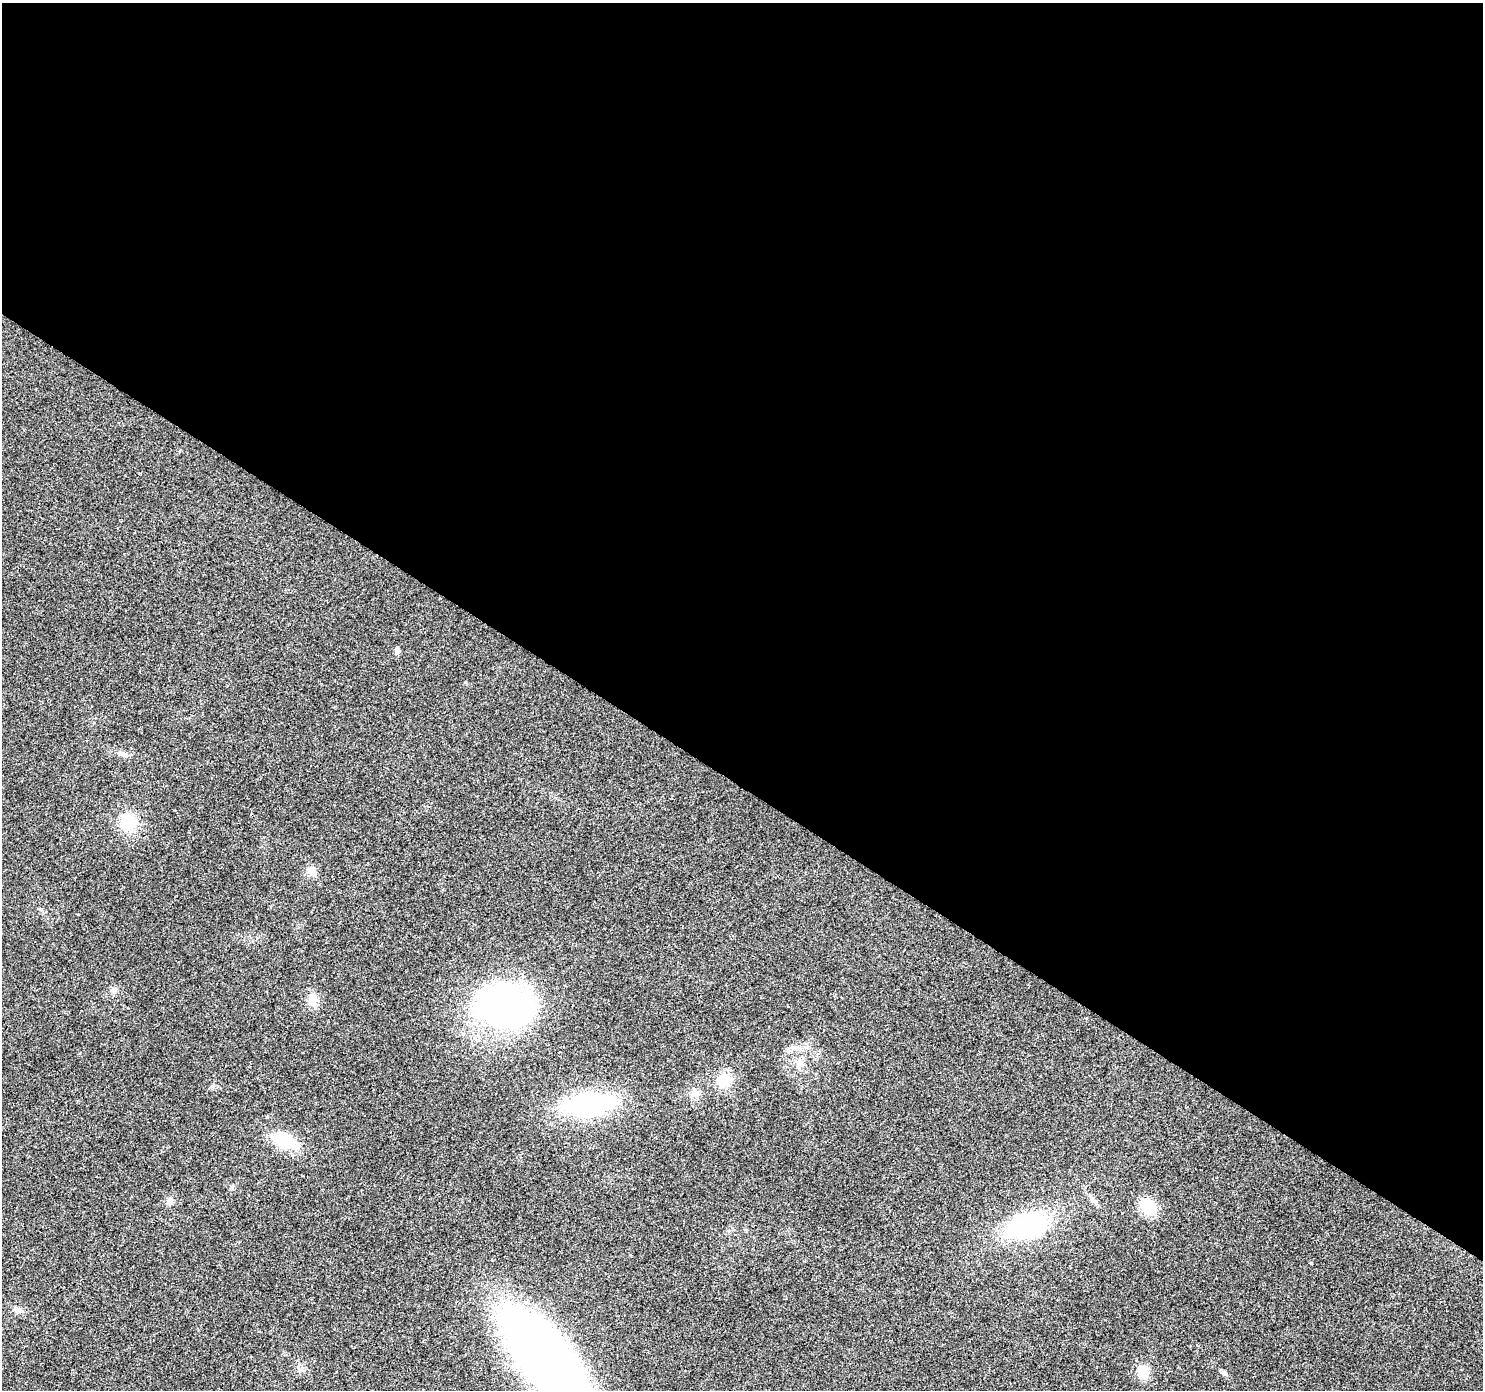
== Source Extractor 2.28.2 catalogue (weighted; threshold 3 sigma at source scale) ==
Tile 3 of 4 x 4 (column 3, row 1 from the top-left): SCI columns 2964-4444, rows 4348-5735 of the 5931 x 5986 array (HDU 1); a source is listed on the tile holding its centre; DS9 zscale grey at full resolution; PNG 1485 x 1392 px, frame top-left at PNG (2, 3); no overlay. Shown black and unused: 57% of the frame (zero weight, under 2 of 3 exposures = <1% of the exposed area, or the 3 px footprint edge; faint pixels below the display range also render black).
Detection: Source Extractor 2.28.2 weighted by HDU 2 'WHT'; one run over the whole footprint, this tile lists its part. Background 0.054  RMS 0.0069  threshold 0.0311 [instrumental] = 3 sigma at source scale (4.5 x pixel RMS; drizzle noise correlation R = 1.50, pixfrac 1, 0.0396/0.0396 arcsec/px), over >= 5 px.
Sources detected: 22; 1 inside a brighter object's white glare — not listed; the other 21 listed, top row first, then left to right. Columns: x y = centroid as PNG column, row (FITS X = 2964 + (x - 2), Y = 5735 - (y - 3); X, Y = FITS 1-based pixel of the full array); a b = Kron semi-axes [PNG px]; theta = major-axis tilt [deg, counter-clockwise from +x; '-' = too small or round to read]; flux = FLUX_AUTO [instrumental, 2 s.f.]
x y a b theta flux
397 651 11 5 -83 1.7
121 753 11 6 -4 2.4
129 822 22 18 -45 19
311 871 12 10 -60 4.5
115 990 7 4 0 1.5
313 1000 17 10 89 7.7
510 1012 63 37 8 190
794 1047 9 6 7 2.8
799 1065 12 6 62 3.3
724 1080 17 15 19 15
695 1094 11 7 -16 3.5
589 1105 37 17 5 130
285 1141 23 14 -21 30
170 1201 10 7 66 3
1094 1201 14 5 -38 2.7
1148 1207 15 13 -50 24
1028 1225 39 22 9 89
1311 1263 4 3 - 0.54
546 1360 97 40 -50 640
1143 1372 15 12 -65 9.5
1224 1372 7 6 - 1.8
Isophote crosses this tile's border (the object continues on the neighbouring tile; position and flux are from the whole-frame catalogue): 1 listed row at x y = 546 1360